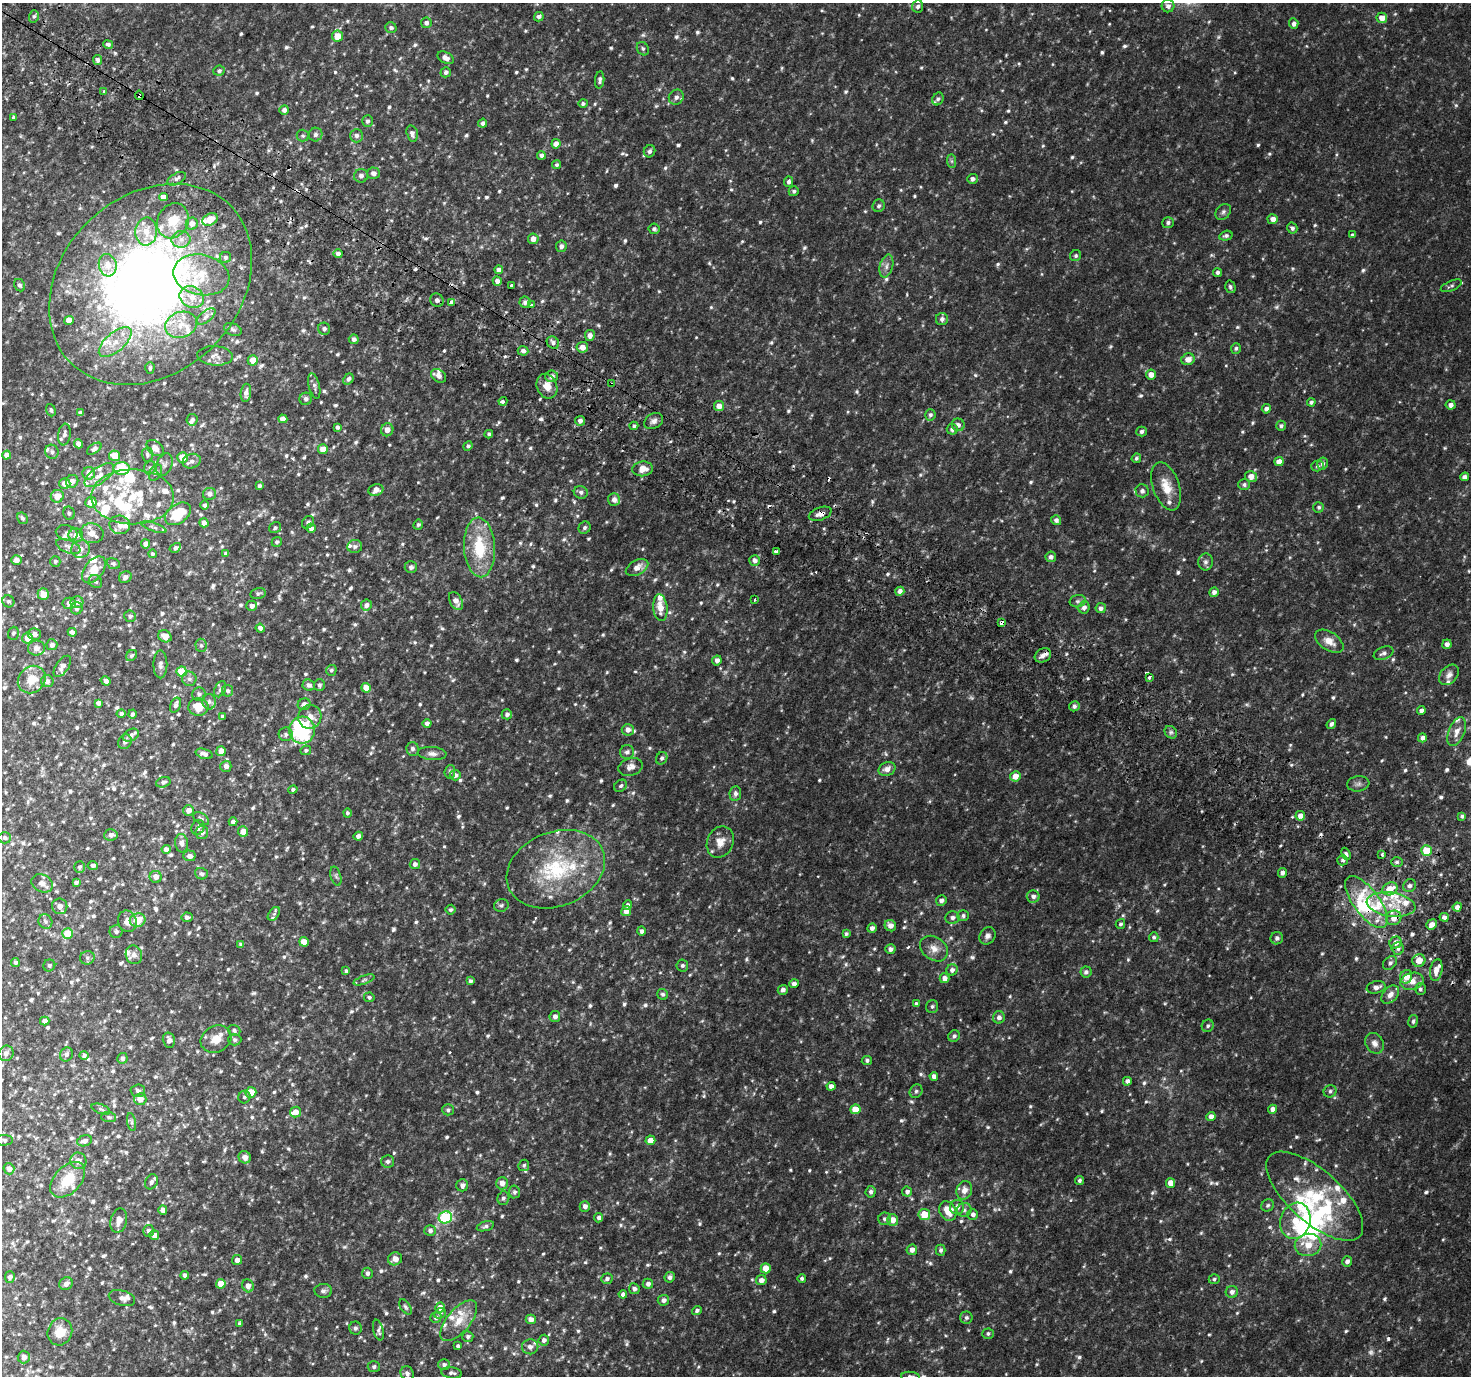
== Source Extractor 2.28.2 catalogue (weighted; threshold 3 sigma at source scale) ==
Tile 11 of 4 x 4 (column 3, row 3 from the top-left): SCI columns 2988-4456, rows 1690-3063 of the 5987 x 6056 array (HDU 1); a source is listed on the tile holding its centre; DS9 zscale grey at full resolution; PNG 1473 x 1378 px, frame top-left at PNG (2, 3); each listed source drawn as its Kron ellipse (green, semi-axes under 4 px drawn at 4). Shown black and unused: <1% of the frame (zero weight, under 2 of 3 exposures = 3% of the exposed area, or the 3 px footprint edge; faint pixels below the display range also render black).
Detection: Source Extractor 2.28.2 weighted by HDU 2 'WHT'; one run over the whole footprint, this tile lists its part. Background 0.0386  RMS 0.0071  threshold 0.0318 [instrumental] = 3 sigma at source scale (4.5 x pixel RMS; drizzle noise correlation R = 1.50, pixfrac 1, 0.0396/0.0396 arcsec/px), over >= 5 px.
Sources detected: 1107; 4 too faint to see at this stretch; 9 inside a brighter object's white glare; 9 cosmic-ray / hot-pixel residue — neither listed nor drawn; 71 inside a brighter listed object's ellipse — not listed separately; of the other 1014, all 500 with FLUX_AUTO >= 1.36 (the completeness limit of this list) listed and drawn (514 fainter detections not listed), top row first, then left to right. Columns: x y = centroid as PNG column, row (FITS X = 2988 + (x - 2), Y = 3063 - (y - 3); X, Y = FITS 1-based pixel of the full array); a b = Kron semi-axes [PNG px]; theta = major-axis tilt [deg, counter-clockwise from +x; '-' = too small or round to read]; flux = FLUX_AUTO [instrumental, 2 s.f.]
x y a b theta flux
918 6 6 5 - 1.9
1168 6 6 6 - 2.9
34 16 6 5 - 1.4
539 17 5 4 - 2.1
1382 18 5 5 - 5.7
426 23 5 5 - 2.5
1294 24 5 4 - 2.4
391 27 6 5 - 1.8
337 36 5 5 - 9.5
108 44 5 4 - 1.7
643 49 7 5 -58 1.5
446 58 9 5 -28 3.7
98 60 5 4 - 2.3
219 71 6 5 - 1.5
446 72 5 5 - 2.1
600 80 9 4 85 2
104 91 3 3 - 3
139 95 5 3 - 7.3
676 97 8 7 - 3
938 99 7 5 61 1.6
583 103 5 4 - 1.6
284 110 5 4 - 2.7
14 117 3 3 - 1.4
367 121 6 5 - 1.7
483 123 4 4 - 2.2
412 133 8 5 -73 2.8
315 135 7 6 - 2.1
303 136 6 6 - 1.4
356 136 6 6 - 2.4
556 144 4 4 - 4.6
650 151 6 5 - 2.1
541 155 4 4 - 2.1
952 161 7 4 -89 1.4
557 165 5 4 - 1.4
374 173 6 5 - 3
361 176 7 6 - 2.3
177 179 10 5 30 2.3
972 179 5 5 - 2.3
789 182 5 4 - 2
794 191 5 5 - 1.6
163 197 4 4 - 4.4
879 206 6 6 - 1.8
1223 212 9 6 50 1.9
210 219 8 6 29 10
1273 219 5 5 - 4.3
173 221 18 15 62 17
1168 223 6 5 - 1.9
192 224 6 6 - 4.6
1292 228 5 5 - 1.9
654 229 5 5 - 1.7
146 231 14 11 87 10
1352 235 4 4 - 1.4
1226 236 7 4 16 1.7
181 239 9 8 - 4.3
533 239 5 5 - 5.1
561 246 6 5 - 2.6
338 254 4 4 - 2.8
1076 256 6 5 - 1.5
225 257 6 5 - 1.7
108 265 11 9 -76 7
886 266 12 6 76 3
499 270 4 4 - 3.2
1217 272 4 4 - 1.7
201 275 28 20 -12 22
497 281 4 4 - 2.9
150 284 112 88 44 550
19 285 6 5 - 1.8
512 286 3 3 - 13
1451 286 11 5 23 1.5
1230 287 6 5 - 1.5
192 297 12 10 -31 8.9
437 300 7 6 - 2.3
525 302 5 5 - 2.4
451 303 4 3 - 12
532 305 3 3 - 2.8
206 316 11 5 38 2.8
942 319 6 6 - 2.7
69 320 5 4 - 6.2
181 325 16 12 19 11
233 329 9 6 -22 1.6
324 329 6 6 - 2
590 335 5 5 - 3.8
354 339 5 5 - 2.4
115 342 20 9 41 11
553 343 7 5 -49 2.2
582 347 6 5 - 4.7
1236 348 5 5 - 1.4
523 351 5 5 - 2.3
215 356 17 9 -4 4.2
1188 359 7 6 - 5.2
253 360 5 5 - 9.6
150 368 6 4 87 1.4
1151 374 5 5 - 5.2
438 376 8 6 -35 3.8
552 376 6 5 - 3.5
348 379 6 5 - 2.3
611 384 4 3 - 3.1
314 386 13 5 -76 2.3
547 386 12 10 -66 7.5
246 393 9 5 84 3.1
306 399 6 6 - 2.5
503 401 4 3 - 4.7
1311 402 4 4 - 1.6
1451 405 5 4 - 3.2
719 406 5 5 - 6.1
1266 409 4 4 - 2.5
51 410 6 4 -71 1.4
80 413 4 3 - 1.6
930 415 6 5 - 1.6
283 419 4 4 - 3.8
192 420 6 5 - 2
580 421 5 5 - 2.7
654 421 10 7 31 2.8
958 425 6 6 - 2.7
634 426 4 4 - 1.4
1281 426 5 5 - 1.7
337 427 4 4 - 1.9
952 429 5 5 - 2.8
387 430 6 6 - 4.3
1142 431 5 5 - 2.1
489 434 4 4 - 1.4
64 435 11 6 82 2.5
78 444 5 4 - 3.4
468 446 5 4 - 1.6
155 448 9 6 -41 5.3
94 449 8 4 34 2.3
323 449 5 5 - 7.9
52 452 7 6 - 2
7 455 4 4 - 4.3
147 455 7 5 -88 1.6
115 456 5 5 - 9.2
183 458 5 5 - 15
1136 458 5 4 - 1.4
192 461 9 7 21 3
1279 462 4 4 - 6.6
1322 464 6 5 - 2.1
164 465 11 8 69 2.7
1317 466 6 5 - 1.7
122 468 8 6 0 23
150 468 7 5 70 1.5
643 469 10 7 6 7.5
89 473 6 6 - 5.3
156 473 9 5 59 1.8
99 475 17 8 35 5.8
1251 476 6 5 - 5.8
1464 477 4 4 - 2.6
72 481 6 6 - 4.4
65 484 5 5 - 5.5
1244 485 6 5 - 1.7
259 486 4 3 - 2.1
1166 486 25 13 -71 12
376 490 7 6 - 4.5
1142 491 6 6 - 2.3
581 492 7 6 - 2.3
209 494 6 6 - 2.8
57 496 6 6 - 7.6
133 497 41 27 0 42
614 500 6 6 - 2.9
91 502 5 5 - 8.4
205 505 4 4 - 1.5
1319 507 5 5 - 1.4
69 513 7 5 -78 1.6
178 514 14 9 35 23
820 514 12 6 20 3.5
22 518 6 5 - 1.6
1056 520 5 5 - 2.3
308 522 7 5 48 1.7
204 523 5 4 - 3.5
120 525 10 9 - 5.2
418 525 5 4 - 1.5
154 527 13 4 -19 1.8
275 528 6 5 - 1.6
311 528 4 4 - 2.7
585 528 6 5 - 1.6
67 533 11 7 -14 2.9
92 533 12 10 -10 5.5
76 535 7 7 - 4.6
277 542 5 4 - 1.6
146 544 4 4 - 4
68 546 13 6 -22 2.9
355 546 7 6 - 1.7
479 547 30 15 -87 30
175 548 6 4 32 1.7
80 549 9 8 - 3.7
776 551 4 3 - 4.3
152 554 4 4 - 1.4
226 554 4 4 - 2.4
1051 557 5 5 - 2.4
16 560 5 5 - 4
55 561 5 5 - 1.5
754 561 5 5 - 3
1205 562 8 7 - 2.3
113 564 7 5 -21 1.4
411 567 6 6 - 1.7
637 568 12 7 29 5.6
94 570 15 9 52 12
125 577 6 5 - 2.8
96 581 7 6 - 1.8
900 591 4 4 - 3.4
1214 592 5 4 - 2.8
43 594 6 5 - 8
258 594 8 5 11 1.4
754 600 3 3 - 1.4
8 601 6 5 - 1.5
456 601 10 6 -62 4.9
1078 601 8 6 13 1.7
77 602 6 6 - 2.8
69 603 7 5 -6 3.6
366 605 5 5 - 3
252 606 5 5 - 3.3
1084 607 6 5 - 3
77 608 6 5 - 2.4
660 608 13 7 -84 7.6
1101 608 5 5 - 2.5
130 616 6 5 - 1.8
1002 623 4 3 - 3.6
260 628 4 4 - 2.8
72 632 4 4 - 2.4
13 633 6 5 - 1.6
34 634 6 6 - 2.8
165 636 7 5 -27 5.3
27 638 5 5 - 8.1
1329 641 16 9 -33 7
1447 644 5 4 - 2.8
52 645 5 5 - 2.8
201 645 6 5 - 1.4
36 648 8 7 - 3.7
1383 653 10 6 22 2.5
131 655 6 5 - 1.5
1043 655 9 6 30 3.2
717 660 5 4 - 3.1
160 664 14 7 89 2.9
62 666 12 6 55 3.3
331 670 5 5 - 1.4
182 672 5 5 - 21
1449 675 12 8 47 3.6
1149 677 3 3 - 5.6
32 679 15 12 42 12
189 679 7 7 - 2.1
47 681 6 6 - 2.9
106 681 5 4 - 2.5
309 685 6 5 - 3
319 685 6 5 - 1.8
366 688 5 5 - 8.4
220 689 8 5 66 1.7
228 691 6 5 - 1.9
199 694 7 6 - 1.9
209 702 8 6 -83 2.1
98 703 4 4 - 3.1
304 704 6 5 - 3.3
175 705 8 5 65 2.3
1074 706 5 5 - 2.1
198 707 10 8 -4 11
1421 710 4 4 - 2.3
121 713 4 4 - 1.8
132 714 4 4 - 1.4
507 714 5 5 - 2.3
222 716 4 4 - 1.5
310 717 12 11 - 7.5
427 723 4 4 - 2.2
1331 724 5 4 - 1.9
302 730 13 13 - 64
628 730 6 5 - 3
1171 732 7 5 -44 1.7
1457 732 15 7 68 5.5
286 734 7 7 - 1.9
131 735 8 6 26 2.4
1422 738 4 4 - 3.1
125 742 8 6 54 2.2
412 749 7 6 - 2.1
306 750 5 4 - 1.4
221 751 5 5 - 6
627 752 7 7 - 2.3
204 754 9 5 -16 2.8
432 754 14 6 -5 3.1
662 758 6 5 - 1.7
226 766 5 5 - 2.5
631 767 12 8 18 4.4
887 769 9 6 25 4.4
450 772 6 5 - 1.5
455 775 5 5 - 2.6
1015 776 5 5 - 6.4
163 782 7 5 17 1.8
1358 784 11 7 7 2.5
621 786 7 5 38 1.4
293 790 5 4 - 1.4
735 794 7 5 83 2.5
189 810 5 5 - 3.9
347 813 4 4 - 1.4
1300 816 5 5 - 4.4
1462 816 4 4 - 1.5
201 819 9 5 -34 1.6
233 822 4 4 - 2.7
198 827 8 6 63 2.4
243 831 5 5 - 6
202 832 6 6 - 3
111 835 7 5 5 2.6
358 836 5 4 - 2.4
5 838 6 5 - 2.1
720 842 16 13 66 8
182 843 9 6 -83 3.1
166 849 4 4 - 3
1427 850 5 5 - 20
1346 854 6 4 -66 1.6
1382 854 3 3 - 5.8
189 856 6 5 - 3.2
1343 860 5 5 - 2.1
1397 862 6 5 - 1.4
415 864 5 5 - 2.3
93 866 5 4 - 2.2
80 867 6 5 - 1.6
556 869 51 37 21 65
1282 873 5 4 - 2.8
201 874 6 5 - 2
336 876 10 5 -74 1.5
156 877 6 6 - 4
76 882 4 3 - 1.7
42 883 11 8 -27 3.9
1410 886 7 6 - 2.1
1390 889 8 6 27 9.6
1033 897 6 6 - 2.3
941 900 5 5 - 2.7
1366 902 31 13 -54 33
1391 904 24 12 -8 17
501 905 7 6 - 1.8
628 905 4 4 - 2.1
60 906 8 7 - 3.6
1457 907 4 4 - 3.7
450 910 5 5 - 1.4
626 911 5 4 - 4.2
274 914 8 5 54 1.6
963 915 6 5 - 1.6
187 917 5 5 - 2.1
1444 917 5 4 - 3.2
952 918 7 6 - 2.3
1394 918 8 7 - 6.6
138 920 8 6 21 11
45 921 7 6 - 1.9
127 921 11 9 -68 4.4
1120 924 5 4 - 1.5
1432 924 5 4 - 4.2
890 926 6 5 - 4.5
872 928 5 4 - 2.6
641 931 5 4 - 2.2
116 932 6 6 - 1.8
68 934 5 5 - 16
846 934 4 4 - 1.4
987 936 9 7 55 2.7
1154 937 5 4 - 1.4
1277 938 6 6 - 2.2
304 942 5 4 - 7.1
1396 943 6 5 - 4.2
241 944 4 4 - 1.8
890 949 5 5 - 2.4
934 949 15 11 -37 6.3
1398 949 6 6 - 2.2
134 955 9 8 - 3.5
87 958 7 6 - 2
1419 960 6 6 - 8
15 962 4 4 - 1.4
1390 963 8 6 45 2.2
49 965 6 6 - 1.5
682 966 6 6 - 1.6
952 970 6 5 - 2.7
1436 970 11 6 80 4.9
346 971 4 3 - 1.5
1086 972 5 5 - 2.1
1406 977 7 6 - 7.9
944 978 5 5 - 3.7
364 980 11 4 20 1.5
470 981 4 3 - 1.6
1412 981 12 8 16 6.7
794 984 4 4 - 2.5
1376 987 9 6 13 3.8
1420 989 6 5 - 1.5
783 990 5 5 - 2.3
663 994 6 5 - 1.6
1390 995 10 7 46 4.6
369 997 5 4 - 1.6
916 1004 4 4 - 2.2
932 1006 6 6 - 1.6
555 1017 5 5 - 3
999 1017 6 6 - 2.8
45 1021 5 4 - 3.2
1413 1021 6 4 82 1.4
1208 1026 6 5 - 1.6
234 1031 6 5 - 1.8
954 1036 6 5 - 1.7
216 1039 16 13 26 8.5
169 1040 8 6 -77 3
235 1040 6 6 - 1.9
1375 1043 11 9 -60 4
6 1053 8 7 - 2.9
66 1054 7 6 - 2.1
84 1055 5 4 - 1.5
122 1058 5 5 - 1.9
867 1060 5 5 - 1.7
934 1076 4 4 - 2.9
1127 1081 4 4 - 2.7
831 1086 4 4 - 3.6
138 1091 7 6 - 2
916 1091 7 6 - 1.5
1330 1091 6 6 - 1.8
251 1092 5 5 - 9.8
244 1097 6 6 - 1.6
140 1099 6 6 - 6.9
101 1109 9 4 -20 1.4
855 1109 5 5 - 11
1272 1109 5 4 - 3.2
448 1110 6 5 - 1.7
296 1112 5 5 - 5.5
1211 1116 5 4 - 3.5
109 1117 7 5 -2 1.4
132 1122 9 4 -80 1.4
4 1140 9 5 1 1.5
650 1140 5 4 - 5.6
85 1141 8 5 16 3.3
245 1157 6 6 - 4.1
78 1161 8 8 - 4.2
388 1161 6 6 - 2
524 1165 5 5 - 1.4
9 1169 5 5 - 3.1
68 1180 21 13 46 19
1079 1180 4 4 - 1.4
151 1182 8 6 64 2.4
502 1183 6 6 - 4.3
1170 1183 5 4 - 7.6
462 1185 6 6 - 2.9
964 1190 9 7 70 5
514 1192 6 5 - 1.9
871 1192 6 5 - 2.1
907 1192 5 5 - 2.3
1315 1196 60 26 -42 66
503 1198 7 6 - 1.7
1268 1205 6 6 - 1.5
585 1206 5 5 - 2.9
957 1207 7 7 - 3.2
163 1210 4 4 - 3.5
964 1210 7 7 - 2.2
948 1211 10 8 -60 10
924 1214 6 5 - 13
973 1214 5 5 - 2.6
445 1217 7 6 - 48
599 1218 5 4 - 2.7
885 1219 6 6 - 2.1
893 1220 6 5 - 5.9
119 1221 12 8 77 5
1295 1221 18 15 72 16
485 1226 9 4 16 1.6
149 1231 6 5 - 1.9
430 1231 5 5 - 2.1
154 1235 5 4 - 4.5
1308 1245 13 11 10 12
912 1250 5 5 - 3.7
941 1250 5 5 - 1.7
395 1259 7 6 - 5
237 1260 5 5 - 3.8
1347 1261 5 5 - 2.8
766 1268 5 5 - 11
367 1273 5 5 - 2.2
185 1275 4 4 - 2.4
10 1277 6 5 - 2.5
670 1277 5 5 - 2.2
802 1278 4 4 - 1.6
607 1279 6 5 - 2
1214 1279 5 4 - 1.4
761 1280 5 5 - 3.6
66 1284 7 6 - 3.4
221 1284 5 4 - 12
648 1284 5 5 - 2.6
248 1286 6 5 - 4.5
634 1289 5 5 - 2.5
323 1291 9 7 0 2.1
1232 1292 6 6 - 2.6
623 1294 4 4 - 2.6
122 1298 13 7 -16 3.1
663 1300 6 5 - 2.9
405 1307 8 5 -57 1.4
440 1307 5 5 - 5.5
697 1311 5 4 - 1.8
440 1313 6 5 - 1.5
436 1318 6 5 - 1.7
966 1318 6 6 - 1.4
531 1319 5 4 - 4
459 1321 25 11 49 12
240 1324 4 4 - 1.6
355 1328 6 6 - 1.7
378 1330 10 5 -76 2
60 1332 14 12 67 10
988 1334 6 5 - 1.6
468 1336 5 5 - 1.5
544 1340 5 5 - 2.4
458 1346 4 3 - 1.5
530 1347 8 7 - 3.2
24 1357 6 6 - 4.1
444 1365 5 5 - 1.8
374 1367 6 5 - 1.7
407 1373 7 6 - 2.2
452 1373 10 5 -8 1.9
910 1376 9 4 -2 1.6
Overlapping masked pixels (flux is a lower limit): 8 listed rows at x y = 139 95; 150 284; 611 384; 820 514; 1002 623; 1382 854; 1366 902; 1394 918
Isophote crosses this tile's border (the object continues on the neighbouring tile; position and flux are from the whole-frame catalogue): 3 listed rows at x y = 150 284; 4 1140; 910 1376